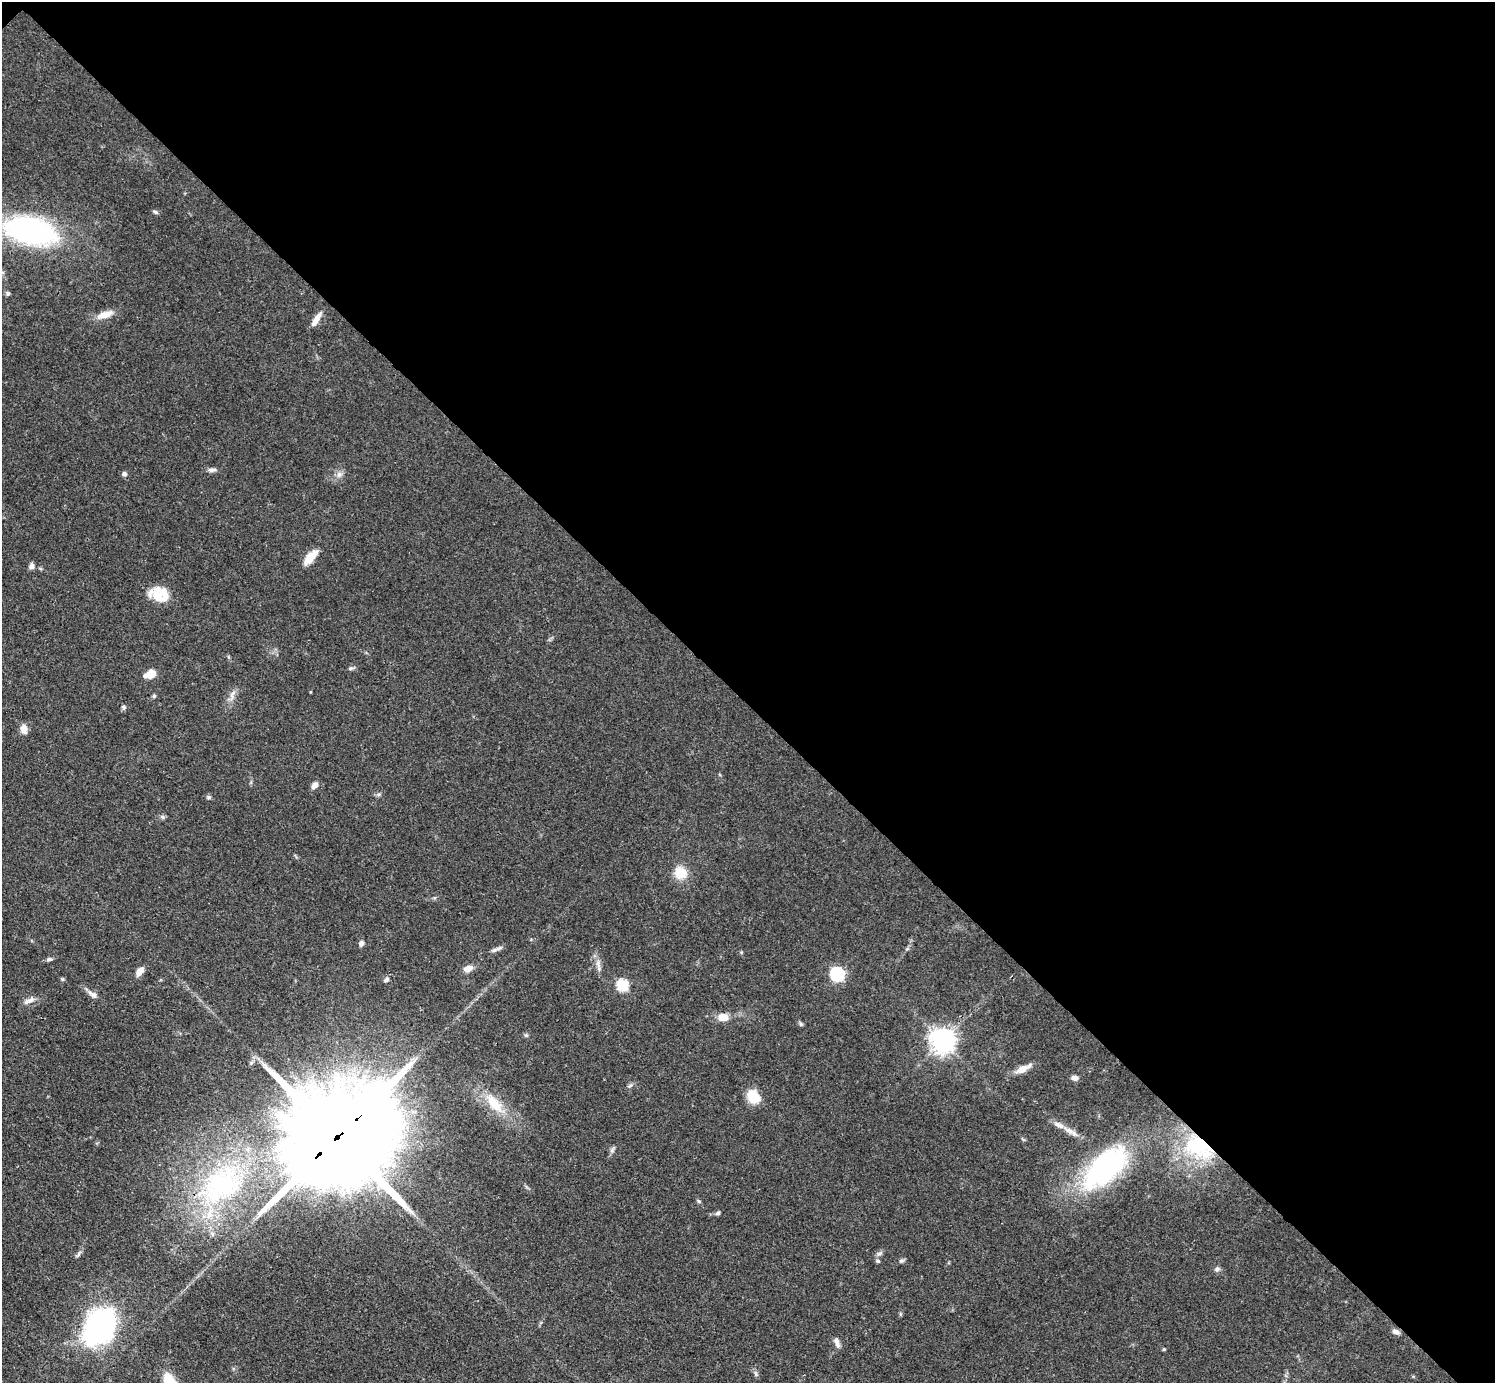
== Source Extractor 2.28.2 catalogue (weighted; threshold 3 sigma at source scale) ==
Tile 3 of 4 x 4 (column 3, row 1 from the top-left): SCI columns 2997-4489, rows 4450-5830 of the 5993 x 5993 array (HDU 1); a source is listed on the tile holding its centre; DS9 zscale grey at full resolution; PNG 1497 x 1385 px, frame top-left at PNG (2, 2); no overlay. Shown black and unused: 51% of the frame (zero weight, under 3 of 4 exposures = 1% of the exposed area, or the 3 px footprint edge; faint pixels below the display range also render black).
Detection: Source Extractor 2.28.2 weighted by HDU 2 'WHT'; one run over the whole footprint, this tile lists its part. Background 0.0501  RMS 0.0052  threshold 0.0236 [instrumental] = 3 sigma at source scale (4.5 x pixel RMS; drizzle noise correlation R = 1.50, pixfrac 1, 0.05/0.05 arcsec/px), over >= 5 px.
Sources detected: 62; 2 inside a brighter listed object's ellipse — not listed separately; the other 60 listed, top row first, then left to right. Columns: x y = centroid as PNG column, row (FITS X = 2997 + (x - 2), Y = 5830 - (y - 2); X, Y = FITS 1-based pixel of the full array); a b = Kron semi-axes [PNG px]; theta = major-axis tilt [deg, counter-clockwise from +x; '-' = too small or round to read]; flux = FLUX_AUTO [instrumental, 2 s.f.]
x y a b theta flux
155 212 7 4 -27 0.98
31 230 41 21 -13 140
8 293 6 6 - 0.95
105 315 22 8 19 6.5
316 319 18 6 58 4.6
212 470 12 5 3 1.7
124 474 5 5 - 1.8
339 474 8 6 90 2
311 557 20 8 49 8.3
32 566 7 6 - 1.9
160 595 23 15 -8 12
351 668 7 5 19 1.1
150 674 11 7 21 8.3
233 693 12 5 46 2.3
154 696 6 5 - 0.79
124 707 6 5 - 1
24 729 10 8 -85 3.9
314 785 10 7 43 2.4
378 794 7 4 0 0.98
208 797 6 5 - 0.93
163 817 6 5 - 0.95
680 873 10 10 - 13
361 943 6 5 - 2
498 948 14 5 24 1.9
49 959 9 5 7 1.3
598 963 14 5 -71 2.6
468 968 12 7 19 4
140 971 12 7 54 3.8
837 974 6 6 - 84
62 979 5 5 - 0.68
386 980 9 5 40 1.2
622 985 6 6 - 50
93 994 15 7 -33 2.8
30 1000 13 7 32 2.7
723 1017 11 8 3 6
801 1024 6 5 - 0.82
526 1035 6 5 - 0.79
943 1040 8 8 - 480
1022 1069 15 7 26 5.9
1074 1078 6 5 - 2.8
630 1085 7 4 44 1
753 1097 13 11 -48 14
494 1103 33 13 -51 14
1069 1131 15 6 -33 3.9
337 1137 42 24 42 20000
1199 1147 42 28 -34 47
612 1150 9 5 67 1.4
1105 1167 55 27 45 93
221 1185 76 49 39 110
698 1201 6 4 -24 0.78
718 1213 7 5 16 0.99
879 1253 9 5 32 1.4
79 1254 8 3 71 1.1
878 1261 6 4 -15 0.87
901 1261 7 5 15 1.1
1217 1269 7 6 - 1.4
99 1327 39 27 61 100
1396 1332 10 6 -25 2.1
837 1342 13 6 -70 2.4
1164 1349 5 3 - 0.53
Overlapping masked pixels (flux is a lower limit): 2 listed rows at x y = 337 1137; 1199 1147
Isophote crosses this tile's border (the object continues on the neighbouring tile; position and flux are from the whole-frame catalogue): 1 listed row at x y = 31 230